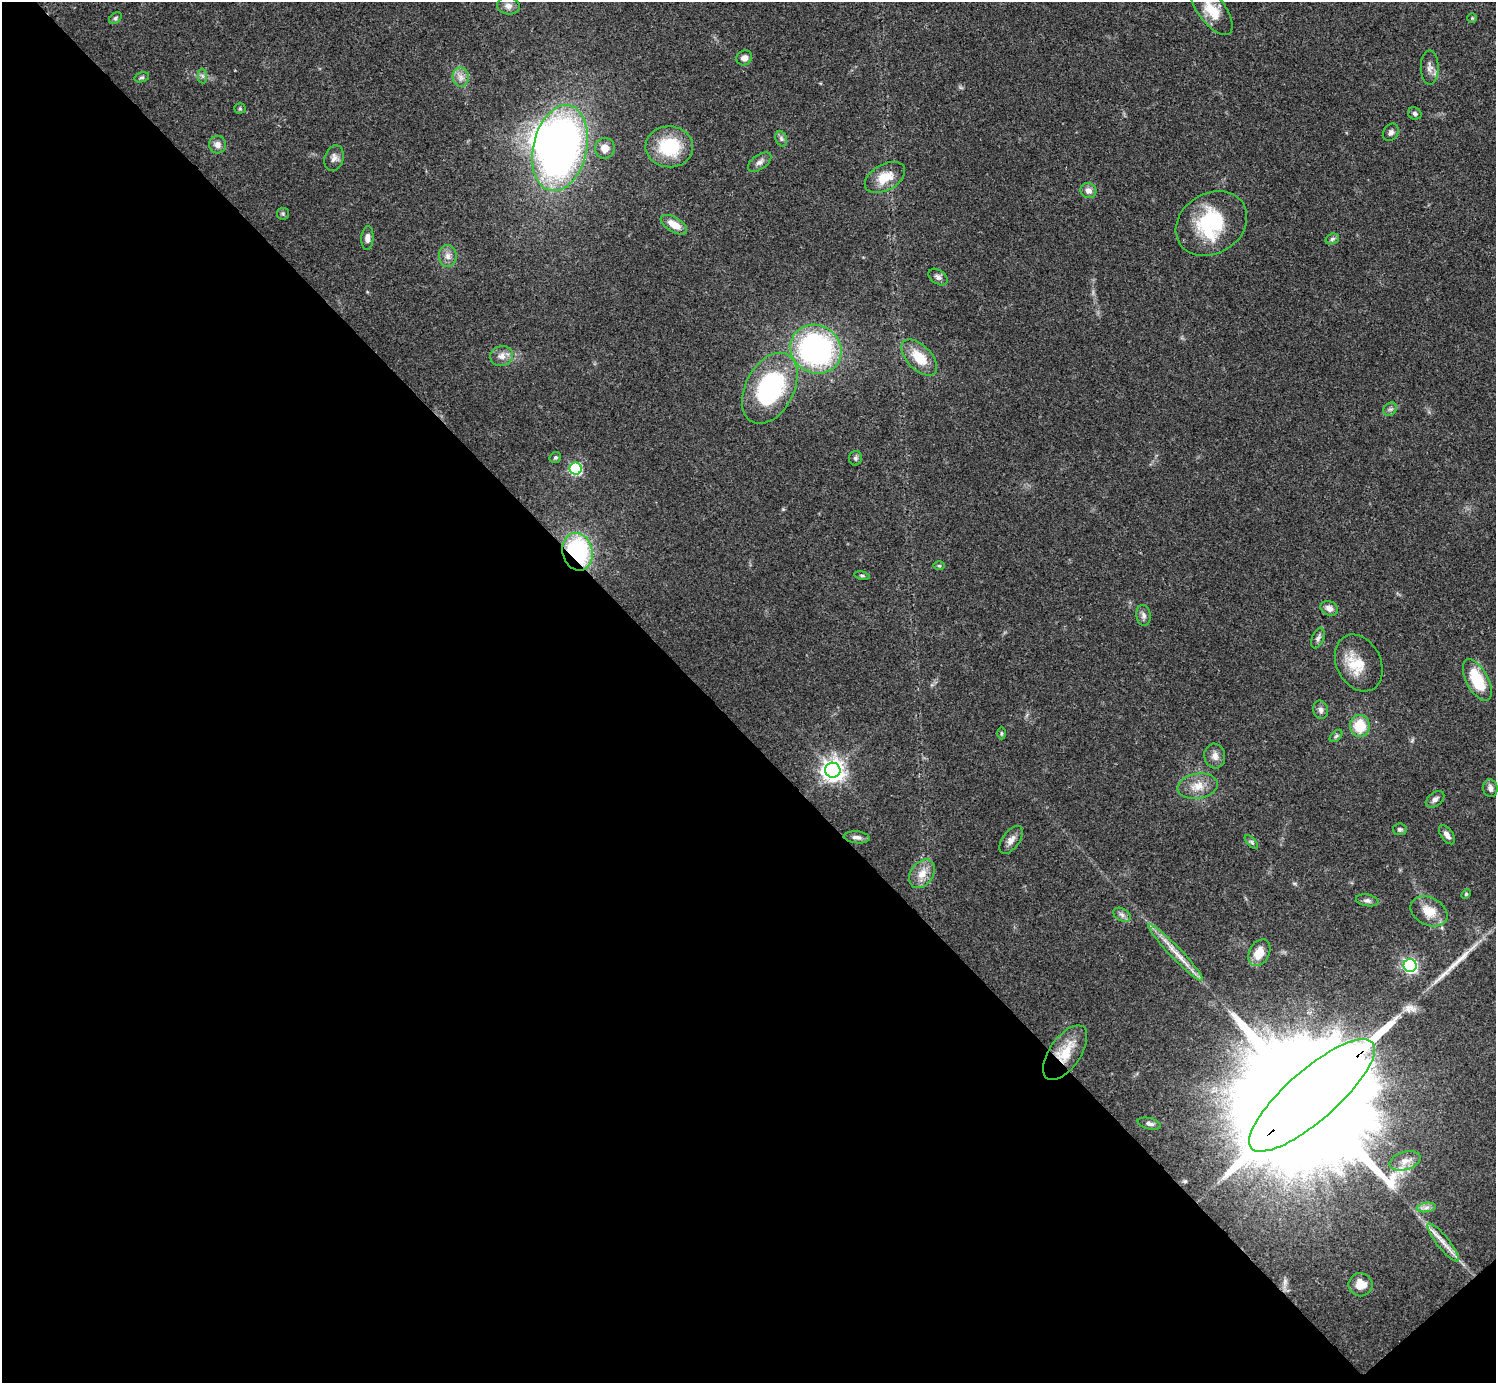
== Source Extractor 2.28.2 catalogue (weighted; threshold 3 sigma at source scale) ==
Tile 14 of 4 x 4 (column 2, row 4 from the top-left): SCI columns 1497-2990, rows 157-1537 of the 5980 x 5979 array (HDU 1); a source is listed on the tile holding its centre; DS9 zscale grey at full resolution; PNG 1498 x 1385 px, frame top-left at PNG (2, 2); each listed source drawn as its Kron ellipse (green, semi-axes under 4 px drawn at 4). Shown black and unused: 47% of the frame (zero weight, under 3 of 4 exposures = <1% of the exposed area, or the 3 px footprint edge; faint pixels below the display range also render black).
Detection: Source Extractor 2.28.2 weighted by HDU 2 'WHT'; one run over the whole footprint, this tile lists its part. Background 0.0612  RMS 0.0056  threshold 0.0251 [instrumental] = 3 sigma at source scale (4.5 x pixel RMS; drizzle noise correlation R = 1.50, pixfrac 1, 0.05/0.05 arcsec/px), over >= 5 px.
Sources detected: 77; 2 inside a brighter object's white glare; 1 long thin detection or spike segment (spike, bleed or trail) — neither listed nor drawn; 1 inside a brighter listed object's ellipse — not listed separately; the other 73 listed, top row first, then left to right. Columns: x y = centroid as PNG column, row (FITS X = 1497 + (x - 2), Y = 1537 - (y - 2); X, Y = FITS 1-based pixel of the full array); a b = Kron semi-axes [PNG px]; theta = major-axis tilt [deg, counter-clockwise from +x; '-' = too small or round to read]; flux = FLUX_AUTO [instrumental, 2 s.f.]
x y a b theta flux
508 6 11 8 -10 3
1212 10 29 13 -53 13
115 18 7 5 41 1
1472 18 4 4 - 0.59
744 58 8 7 - 3.2
1430 68 17 9 -90 3.8
202 76 7 4 -89 1.2
142 77 7 5 16 1.2
461 77 9 8 - 3.3
240 108 5 5 - 0.8
1415 113 7 6 - 1.4
1391 132 9 7 56 2
781 139 8 5 -71 1.6
218 145 9 8 - 3.4
669 147 24 20 -4 29
560 148 44 27 77 290
605 148 10 10 - 4.7
334 158 13 9 73 3.3
760 162 13 7 35 2.7
885 177 22 13 29 11
1088 191 8 7 - 3.6
283 214 6 5 - 0.92
1211 223 38 30 32 35
674 225 15 7 -31 7.3
367 238 12 6 86 3.1
1332 239 7 5 18 1.1
448 256 11 9 -88 3.3
938 277 10 7 -36 2
816 349 26 24 -31 130
502 356 11 10 - 4
919 358 22 12 -45 13
770 388 38 24 62 79
1390 409 7 6 - 1.5
555 458 6 5 - 1.1
856 458 7 6 - 1.3
576 469 6 6 - 55
578 552 19 15 -75 63
939 566 6 4 -1 0.7
862 575 7 3 -11 0.77
1329 608 9 7 -26 3.2
1143 615 10 7 -81 2.3
1318 638 11 6 68 1.9
1359 663 30 22 -63 15
1477 680 23 10 -62 23
1321 710 9 7 -76 2.2
1360 726 11 10 - 15
1001 733 6 4 -90 0.75
1336 736 7 4 44 1.2
1215 756 12 10 -81 3.6
833 770 7 7 - 420
1198 786 20 12 9 8.3
1490 788 9 7 -78 2.4
1435 799 10 6 38 2.1
1400 829 7 6 - 1.2
1447 835 11 5 -55 2.8
857 837 13 6 -5 2.3
1011 840 16 8 55 3.6
1251 842 8 3 -46 1
922 874 16 11 53 6.9
1466 894 6 3 46 0.62
1367 900 11 6 -10 1.8
1429 911 19 13 -27 10
1122 915 9 6 -30 2
1175 952 39 6 -46 9.1
1259 953 14 10 61 10
1410 966 6 6 - 120
1065 1053 31 15 55 17
1312 1095 80 25 41 59000
1149 1124 12 5 -13 2.1
1405 1161 16 9 16 5
1426 1207 9 4 9 2
1443 1243 24 6 -52 6
1360 1285 12 11 - 7.4
Overlapping masked pixels (flux is a lower limit): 3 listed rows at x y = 578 552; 1065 1053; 1312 1095
Isophote crosses this tile's border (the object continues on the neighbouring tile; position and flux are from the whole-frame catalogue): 1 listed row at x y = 1212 10